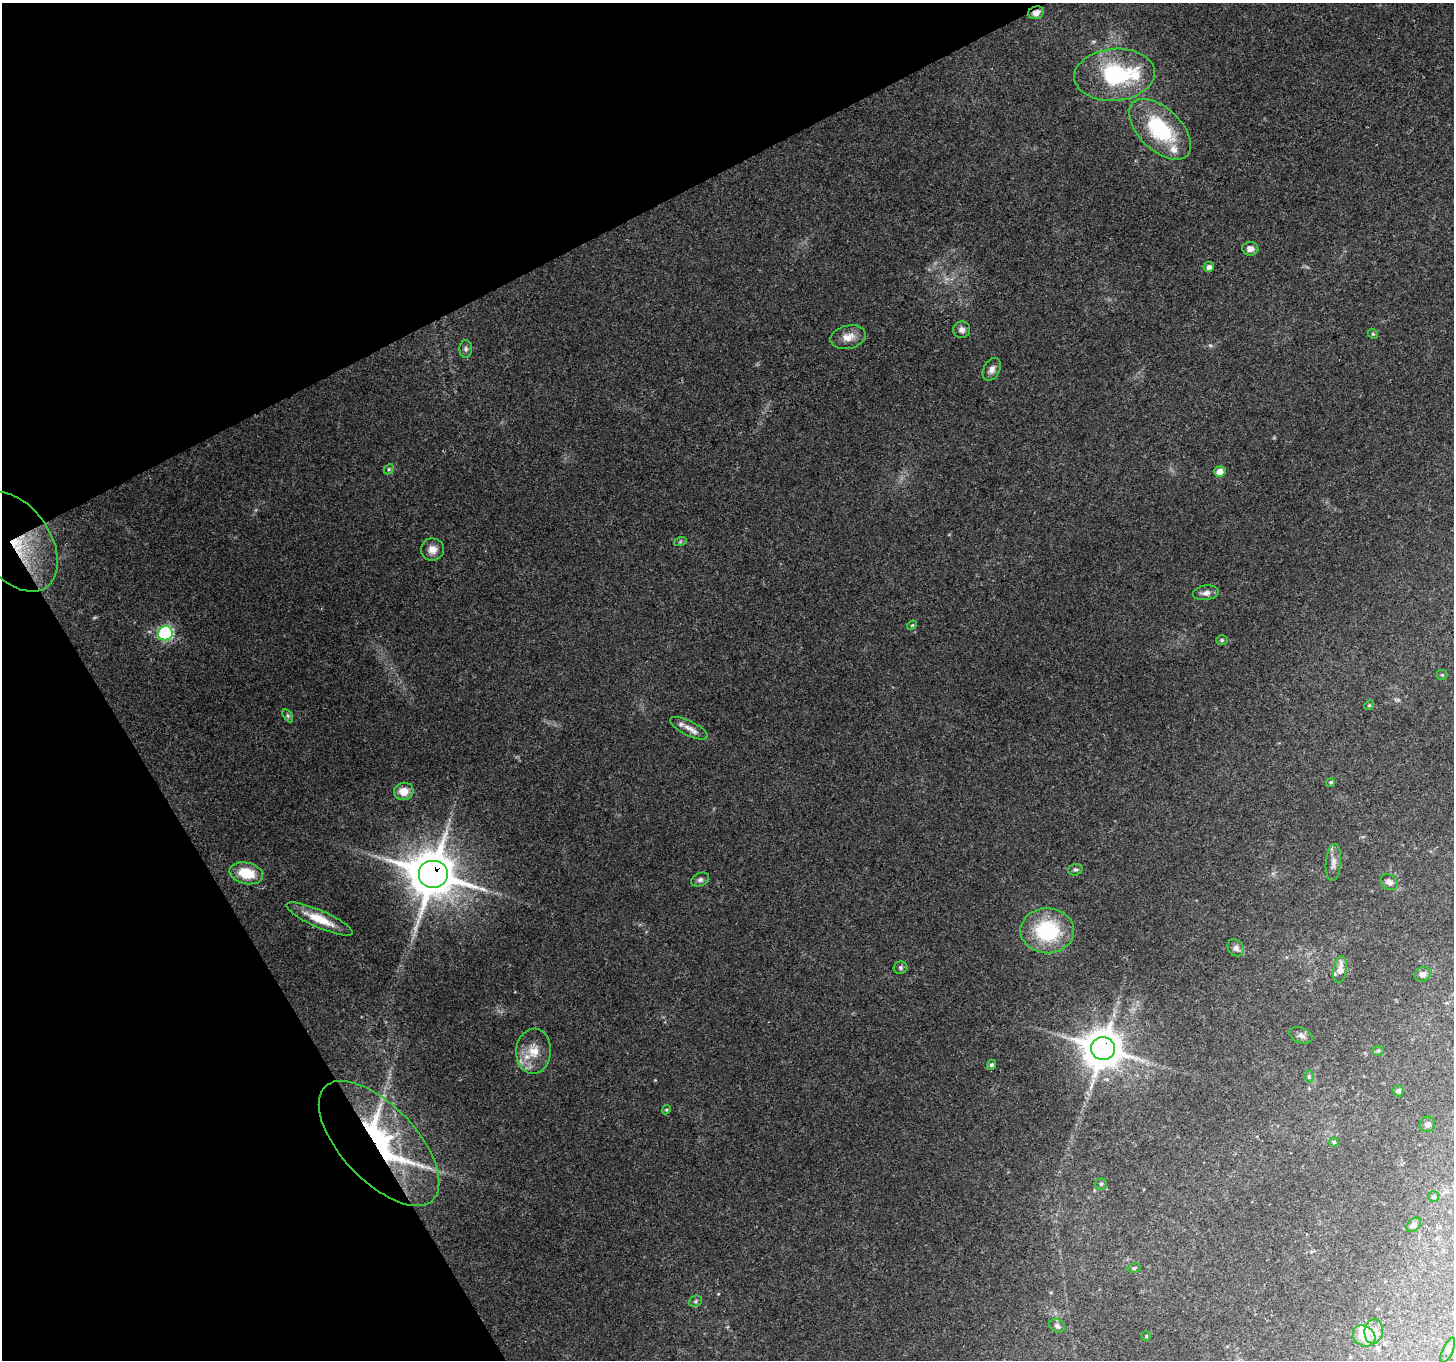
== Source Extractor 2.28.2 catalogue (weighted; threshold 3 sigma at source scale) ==
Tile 5 of 4 x 4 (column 1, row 2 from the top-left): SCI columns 1-1452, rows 2824-4181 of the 5814 x 5707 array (HDU 1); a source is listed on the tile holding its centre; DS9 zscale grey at full resolution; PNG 1456 x 1362 px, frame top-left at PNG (2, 3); each listed source drawn as its Kron ellipse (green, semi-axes under 4 px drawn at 4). Shown black and unused: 25% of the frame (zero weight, under 3 of 4 exposures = <1% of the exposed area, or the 3 px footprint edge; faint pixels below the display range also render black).
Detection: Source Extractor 2.28.2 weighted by HDU 2 'WHT'; one run over the whole footprint, this tile lists its part. Background 0.206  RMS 0.0076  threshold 0.0343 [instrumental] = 3 sigma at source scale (4.5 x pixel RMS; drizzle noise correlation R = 1.50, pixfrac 1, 0.0396/0.0396 arcsec/px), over >= 5 px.
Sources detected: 66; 1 too faint to see at this stretch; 2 inside a brighter object's white glare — neither listed nor drawn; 5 inside a brighter listed object's ellipse — not listed separately; the other 58 listed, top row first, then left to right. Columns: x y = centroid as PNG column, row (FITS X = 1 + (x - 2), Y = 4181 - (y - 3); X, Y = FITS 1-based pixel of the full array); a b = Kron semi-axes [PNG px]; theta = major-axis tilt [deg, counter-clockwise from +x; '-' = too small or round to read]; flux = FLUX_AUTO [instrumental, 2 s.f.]
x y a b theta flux
1036 13 8 6 21 4.4
1115 75 40 26 4 75
1160 129 38 21 -44 61
1250 249 8 7 - 4.4
1209 267 5 5 - 3.5
962 330 8 8 - 3.4
1373 334 6 4 -43 1
848 337 18 11 13 9
466 349 8 6 -89 2
992 369 12 8 63 4.2
389 469 5 4 - 1.1
1220 471 6 5 - 6.6
15 542 55 35 -56 43
680 542 6 4 19 1.1
432 549 11 11 - 6
1206 593 13 7 8 4.1
912 625 5 4 - 0.79
165 633 7 7 - 100
1222 640 6 5 - 1.2
1442 675 5 5 - 0.99
1369 705 5 4 - 0.98
288 716 7 4 -59 1.4
689 728 21 7 -26 6.4
1331 782 4 4 - 1.3
404 791 10 8 13 9.4
1333 862 19 7 84 5.7
1075 870 7 5 17 1.6
246 873 17 10 -13 22
433 874 15 14 - 3400
700 880 9 6 26 2.3
1389 882 9 7 -38 4
320 919 36 8 -24 18
1047 931 27 22 -1 61
1236 948 9 7 -49 3.4
901 968 7 6 - 1.7
1340 970 14 6 81 8.1
1423 974 8 7 - 3.2
1301 1035 12 7 -22 3.4
1103 1049 12 11 - 2200
534 1051 22 17 85 16
1378 1051 5 5 - 1.1
992 1065 5 4 - 1.9
1309 1077 6 5 - 1.3
1398 1091 6 5 - 1.9
666 1110 5 3 - 0.79
1427 1124 8 7 - 2.6
1334 1142 5 4 - 1.2
379 1143 78 37 -47 180
1101 1184 5 5 - 1.3
1434 1196 5 5 - 1.2
1414 1225 8 6 43 2.9
1134 1268 6 4 10 1.5
695 1301 7 5 23 1.5
1057 1326 8 6 -28 2.1
1374 1331 12 9 81 8.5
1146 1336 5 4 - 0.85
1364 1336 12 10 -37 13
1448 1350 13 5 65 2.4
Overlapping masked pixels (flux is a lower limit): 5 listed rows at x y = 1036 13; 15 542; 433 874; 1103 1049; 379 1143